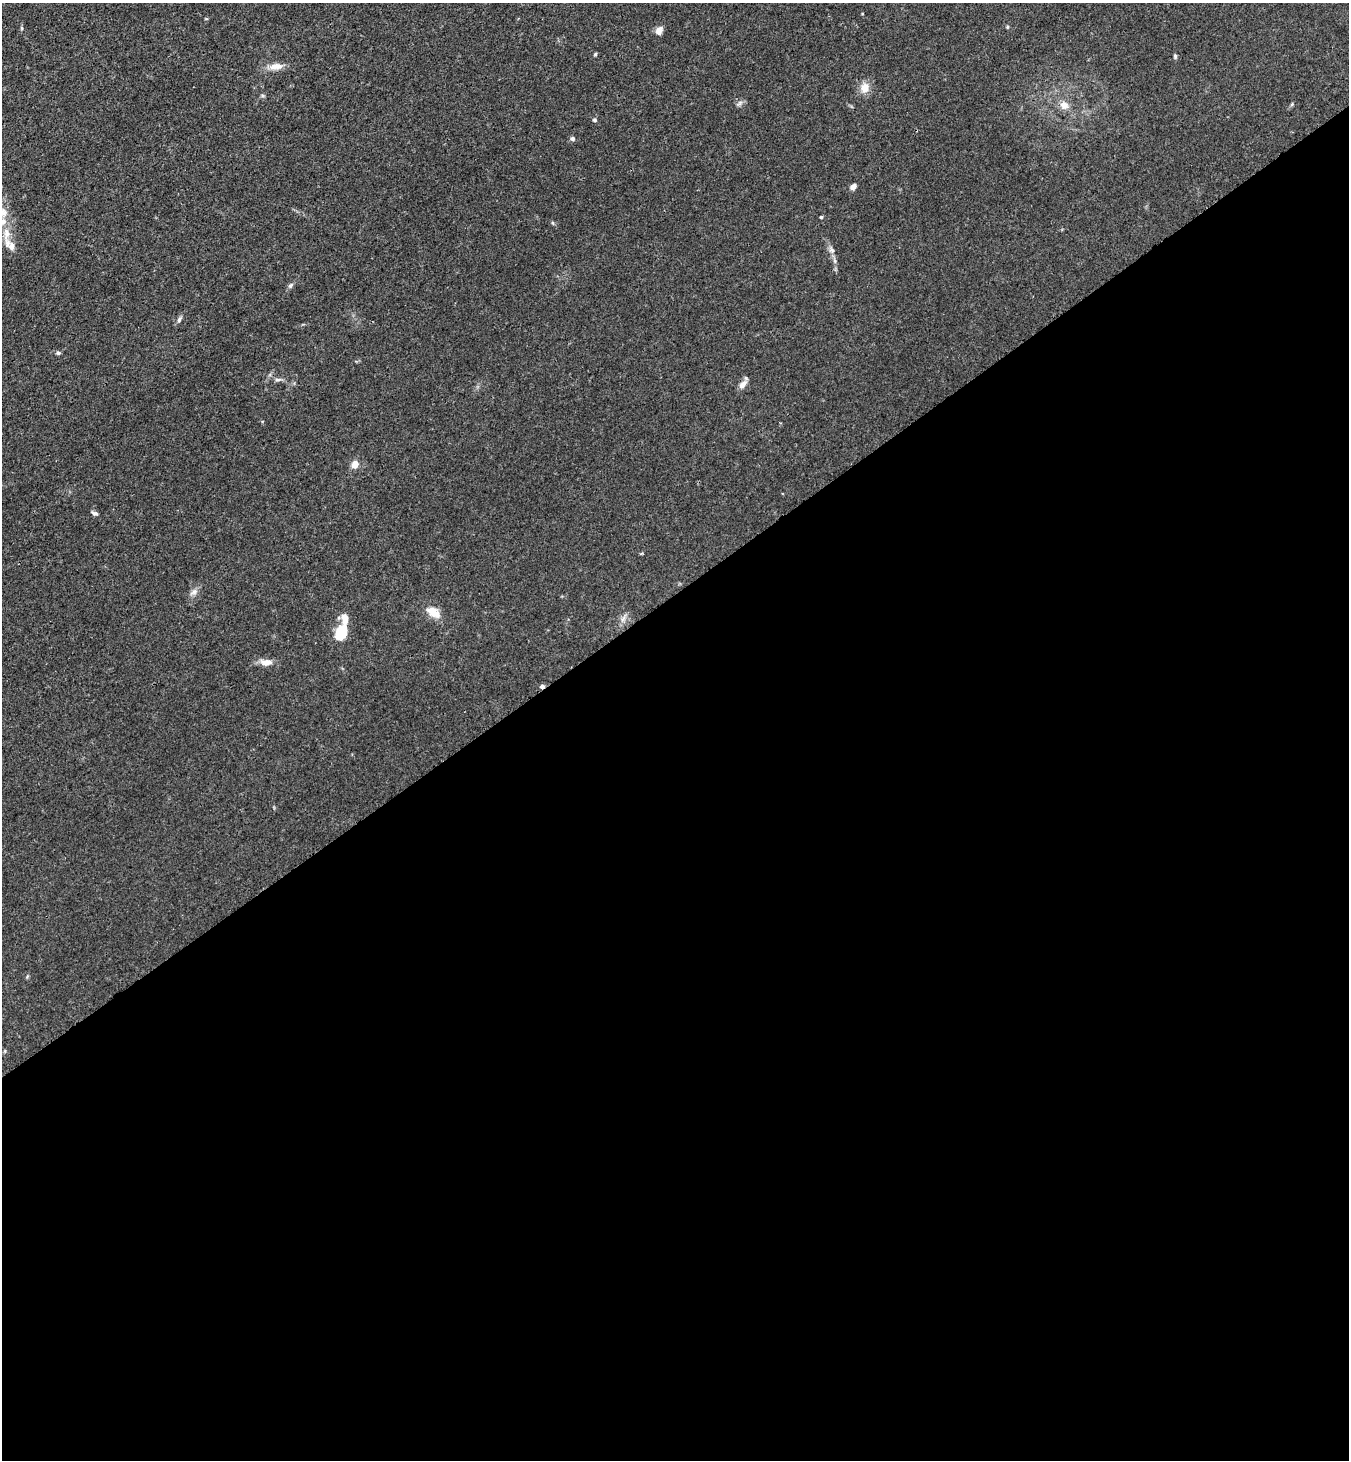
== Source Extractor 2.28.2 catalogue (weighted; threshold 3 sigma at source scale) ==
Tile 15 of 4 x 4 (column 3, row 4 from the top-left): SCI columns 2875-4221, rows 32-1489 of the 5889 x 5896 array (HDU 1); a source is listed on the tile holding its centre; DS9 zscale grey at full resolution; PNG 1351 x 1462 px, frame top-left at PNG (2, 3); no overlay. Shown black and unused: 59% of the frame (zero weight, under 3 of 4 exposures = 3% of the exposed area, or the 3 px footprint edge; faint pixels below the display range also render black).
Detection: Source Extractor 2.28.2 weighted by HDU 2 'WHT'; one run over the whole footprint, this tile lists its part. Background 0.0145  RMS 0.0026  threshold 0.0118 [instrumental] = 3 sigma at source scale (4.5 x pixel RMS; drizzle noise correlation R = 1.50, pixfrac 1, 0.05/0.05 arcsec/px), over >= 5 px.
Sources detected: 34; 1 cosmic-ray / hot-pixel residue — not listed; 3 inside a brighter listed object's ellipse — not listed separately; the other 30 listed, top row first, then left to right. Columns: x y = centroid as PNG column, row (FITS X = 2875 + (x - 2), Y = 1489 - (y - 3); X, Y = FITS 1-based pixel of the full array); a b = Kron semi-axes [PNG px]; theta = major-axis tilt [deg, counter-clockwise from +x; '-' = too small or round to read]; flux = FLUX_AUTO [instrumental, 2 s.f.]
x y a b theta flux
1007 27 4 4 - 0.28
22 28 6 3 -71 0.28
659 31 10 7 56 1.6
595 54 5 4 - 0.29
1175 56 6 4 -89 0.39
276 66 19 8 3 2.4
865 88 12 10 67 2.9
740 103 9 4 42 0.62
1292 104 6 4 47 0.32
1064 105 11 10 - 2.1
594 120 6 4 -27 0.38
572 139 6 5 - 0.66
853 187 8 6 41 0.95
3 212 15 10 -65 2.5
821 217 4 4 - 0.28
6 233 16 8 -89 2.3
11 246 12 9 -75 1.6
831 250 9 7 -34 0.85
290 285 8 5 42 0.6
179 319 8 5 64 0.67
58 353 6 5 - 0.45
278 380 9 4 0 0.65
743 384 13 7 47 1.5
355 464 9 7 61 2
95 513 9 4 -10 0.57
194 592 11 7 31 1.1
433 612 18 10 -34 3.5
623 619 10 6 62 1.1
340 632 15 10 75 9.3
266 662 13 7 -1 2.4
Isophote crosses this tile's border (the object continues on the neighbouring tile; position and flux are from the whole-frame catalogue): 1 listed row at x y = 3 212